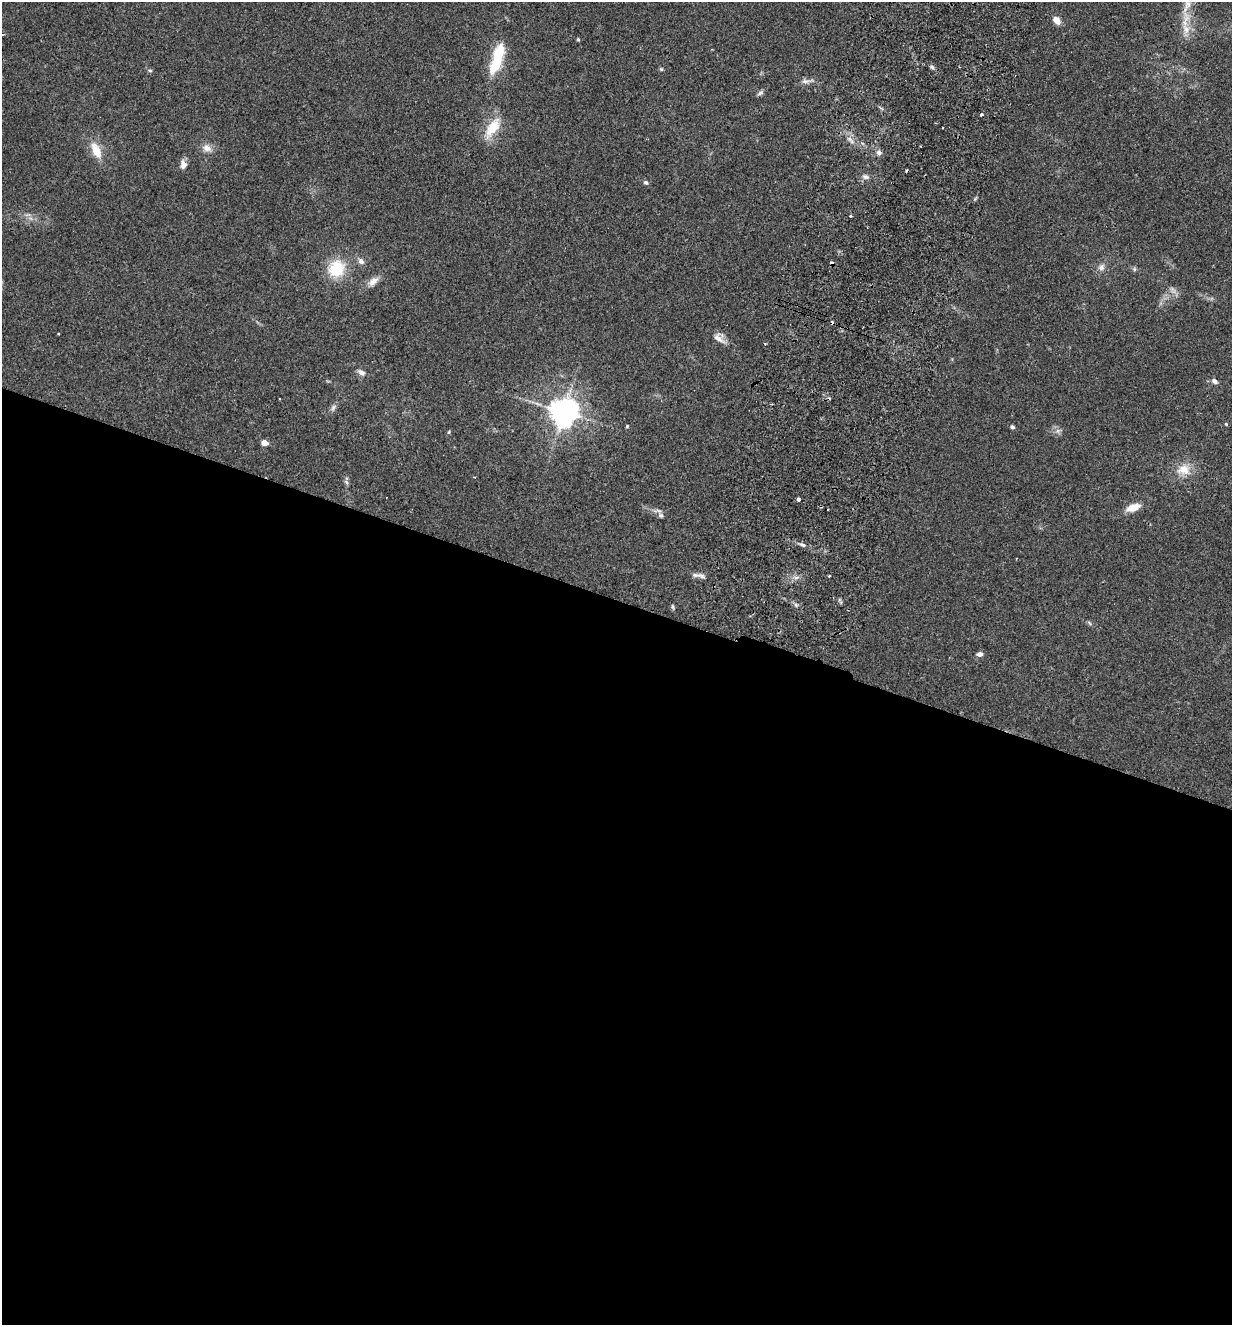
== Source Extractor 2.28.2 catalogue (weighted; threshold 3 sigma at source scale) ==
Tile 14 of 4 x 4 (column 2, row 4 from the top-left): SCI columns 1419-2648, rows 25-1347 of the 5425 x 5337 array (HDU 1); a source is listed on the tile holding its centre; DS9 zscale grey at full resolution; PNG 1234 x 1327 px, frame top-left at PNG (2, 2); no overlay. Shown black and unused: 55% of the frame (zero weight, under 2 of 3 exposures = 3% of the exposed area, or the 3 px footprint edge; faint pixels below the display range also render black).
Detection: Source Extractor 2.28.2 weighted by HDU 2 'WHT'; one run over the whole footprint, this tile lists its part. Background 0.152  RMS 0.01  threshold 0.047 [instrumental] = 3 sigma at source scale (4.5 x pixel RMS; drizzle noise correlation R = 1.50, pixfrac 1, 0.05/0.05 arcsec/px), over >= 5 px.
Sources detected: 56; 1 inside a brighter object's white glare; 5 cosmic-ray / hot-pixel residue — not listed; the other 50 listed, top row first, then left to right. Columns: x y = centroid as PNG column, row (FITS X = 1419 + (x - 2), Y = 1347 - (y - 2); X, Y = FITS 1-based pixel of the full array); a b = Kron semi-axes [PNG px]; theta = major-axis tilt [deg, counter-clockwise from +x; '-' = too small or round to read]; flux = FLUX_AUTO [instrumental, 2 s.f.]
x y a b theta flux
1187 5 22 9 66 11
1057 20 9 6 -54 8.1
1186 29 16 9 -73 11
578 39 4 4 - 1.2
496 63 27 12 64 31
932 67 5 5 - 2.2
661 69 5 4 - 1.2
150 70 6 4 -2 1.3
807 81 19 5 6 4.6
760 93 9 5 22 2.5
493 128 28 13 57 25
207 148 12 9 -34 7.3
96 150 23 11 -64 17
879 152 7 6 - 3.5
183 164 11 8 87 6
866 177 9 6 -7 3.7
646 182 6 5 - 2.3
850 216 3 3 - 2.5
361 261 9 7 -49 4
1101 267 10 8 49 4.7
336 269 21 19 55 34
1134 269 6 4 -89 1.6
373 281 17 8 40 7.3
1173 290 13 5 -54 3.8
58 334 2 2 - 1
718 338 19 9 -40 7.1
361 372 10 6 -34 4.3
1214 381 9 6 -35 3.6
280 399 3 2 - 1.5
333 407 10 5 53 3
563 412 8 8 - 1400
1226 424 4 4 - 0.97
627 426 4 4 - 1.1
1012 427 4 4 - 2.7
1058 431 7 4 -71 2.5
449 432 6 3 71 1.1
264 443 5 4 - 16
1184 470 19 14 -5 16
474 477 3 2 - 0.85
346 482 7 5 -48 2.1
798 499 3 3 - 11
1134 507 15 8 17 14
827 509 3 2 - 1.5
661 515 8 7 - 3.1
802 545 7 4 -19 2.2
696 575 13 6 -1 4.7
829 576 3 3 - 1.1
796 578 7 4 19 2.6
673 607 7 3 -71 1.4
980 654 7 5 2 3.9